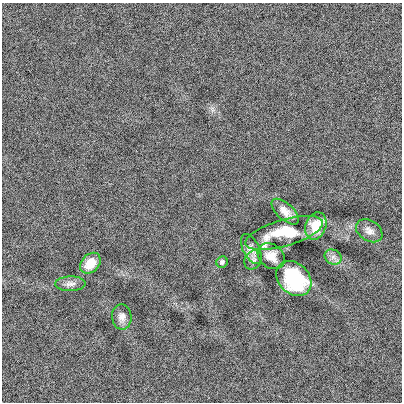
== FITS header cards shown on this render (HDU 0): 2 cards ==
NAXIS1  =                  400
NAXIS2  =                  400

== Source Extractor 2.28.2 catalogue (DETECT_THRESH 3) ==
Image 400 x 400 px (HDU 0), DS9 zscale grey, 1 PNG px = 1 image px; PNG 404 x 404 px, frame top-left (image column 1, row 400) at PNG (2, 3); each listed source drawn as its Kron ellipse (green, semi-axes under 4 px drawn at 4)
Background -8.55e-04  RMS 0.11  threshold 0.327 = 3 sigma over >= 5 px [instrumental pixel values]
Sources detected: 13; all 13 listed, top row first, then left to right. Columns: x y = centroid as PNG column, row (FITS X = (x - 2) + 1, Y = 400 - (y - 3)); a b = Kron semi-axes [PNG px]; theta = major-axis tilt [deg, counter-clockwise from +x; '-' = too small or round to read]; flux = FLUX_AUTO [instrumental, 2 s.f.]
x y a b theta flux
285 212 17 8 -42 68
316 226 14 10 69 120
369 231 14 10 -33 48
284 233 40 13 16 350
251 249 16 8 -63 43
271 256 15 11 -39 77
333 257 9 7 -27 35
253 260 10 8 55 29
222 262 6 5 - 16
90 263 12 8 46 110
294 279 19 15 -45 540
70 284 15 7 1 38
122 317 13 9 -86 47